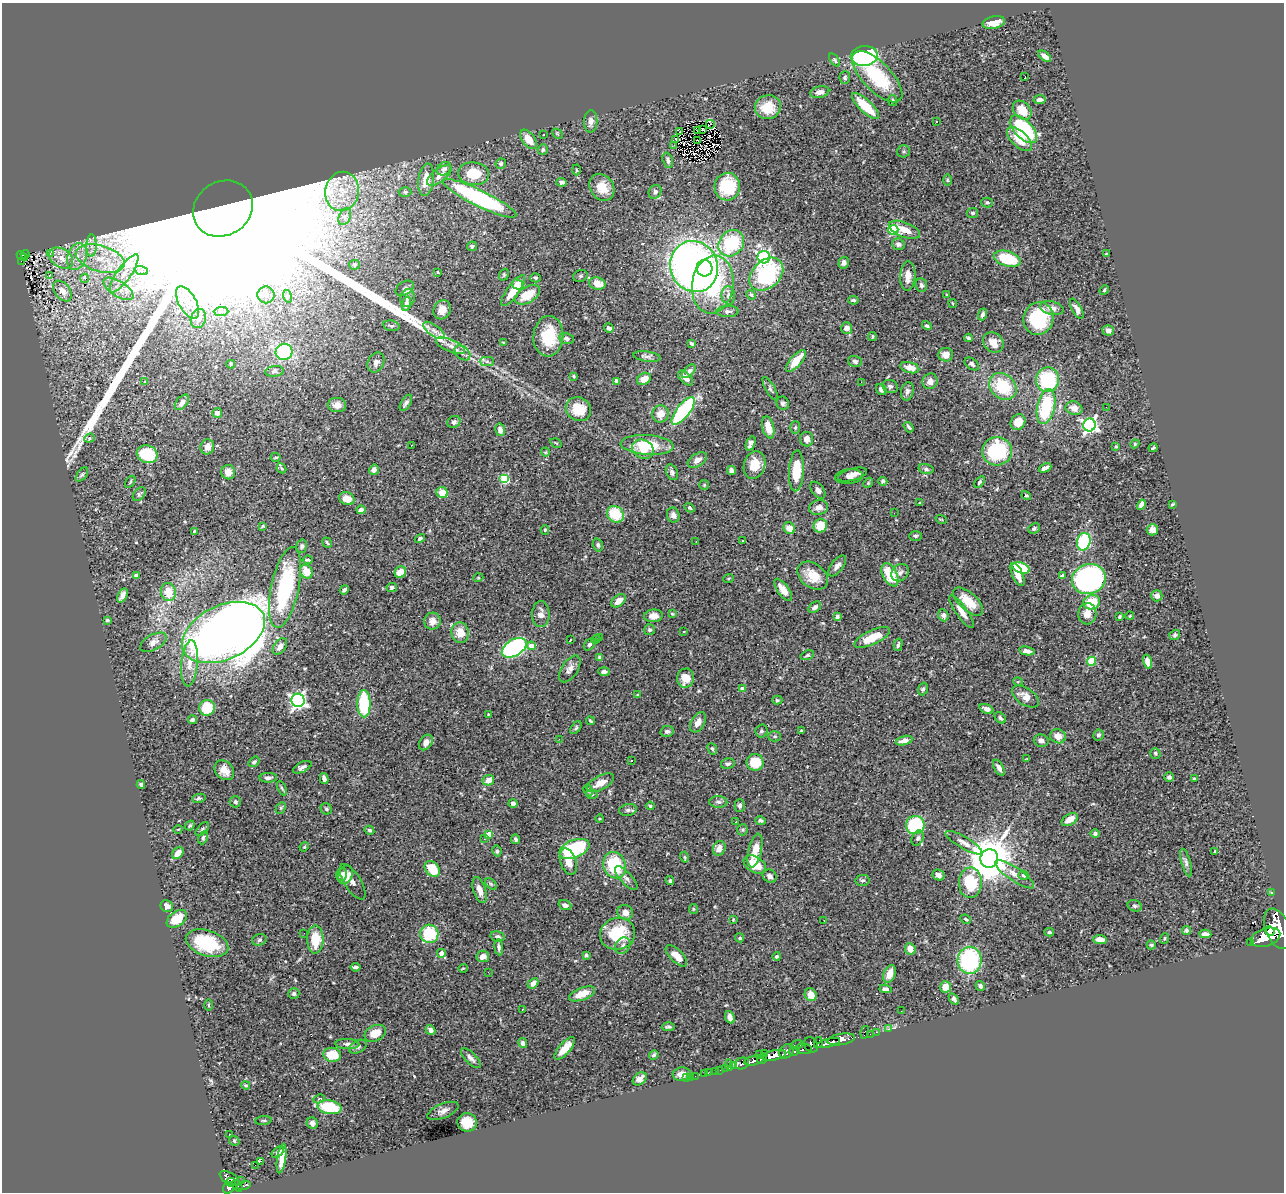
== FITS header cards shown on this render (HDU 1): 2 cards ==
NAXIS1  =                 1282
NAXIS2  =                 1190

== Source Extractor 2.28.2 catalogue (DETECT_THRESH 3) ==
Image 1282 x 1190 px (HDU 1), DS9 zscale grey, 1 PNG px = 1 image px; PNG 1286 x 1194 px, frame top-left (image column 1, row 1190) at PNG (2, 3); each listed source drawn as its Kron ellipse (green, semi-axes under 4 px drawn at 4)
Background 0.765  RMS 0.028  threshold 0.0841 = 3 sigma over >= 5 px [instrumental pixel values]
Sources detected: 510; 2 with non-positive FLUX_AUTO (blend fragments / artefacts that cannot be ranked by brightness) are neither listed nor drawn; of the other 508, the 500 brightest by FLUX_AUTO listed and drawn (8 fainter detections omitted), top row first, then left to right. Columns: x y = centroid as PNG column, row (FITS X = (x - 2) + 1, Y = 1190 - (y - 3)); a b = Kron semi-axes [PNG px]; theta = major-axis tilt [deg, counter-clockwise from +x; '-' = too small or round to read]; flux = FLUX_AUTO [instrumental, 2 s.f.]
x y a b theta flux
994 22 11 6 12 22
864 56 13 10 8 260
1045 56 7 4 -37 9.1
835 60 7 3 -54 2.7
1025 76 3 2 - 22
845 77 6 5 - 4
877 77 33 14 -46 120
820 92 10 6 12 9.7
893 100 5 4 - 3.1
1039 100 6 4 8 6.9
865 106 18 6 -43 64
768 107 13 12 - 44
1022 110 11 8 -46 39
591 121 11 6 88 8.4
937 121 3 2 - 3.3
710 124 4 2 - 5.2
702 129 2 2 - 2.4
1024 129 17 9 -47 180
697 131 3 2 - 2
679 132 3 2 - 1.4
557 134 6 3 -46 1.9
543 135 3 2 - 4.3
529 139 11 6 -53 22
675 139 2 2 - 2.5
1019 139 15 8 -43 35
697 140 3 2 - 2.4
674 145 2 2 - 4.4
543 150 5 5 - 3.8
903 151 6 6 - 3.1
668 160 8 5 -73 5.6
501 164 5 5 - 4
444 169 7 6 - 5.9
576 170 5 3 - 2.5
474 174 15 11 -6 57
439 175 14 6 38 12
426 180 16 7 83 28
947 180 6 4 -89 2.2
562 182 5 4 - 6
602 187 14 11 -55 30
727 187 14 13 - 79
342 191 20 17 79 51
405 192 6 5 - 3.5
655 192 7 6 - 6
479 198 41 8 -26 320
987 202 6 5 - 3.1
223 209 31 27 32 450000
972 213 5 5 - 3.1
345 217 9 5 66 7.4
893 230 5 5 - 120
904 230 16 7 -21 26
731 243 14 12 48 110
898 244 6 5 - 5.8
91 246 11 5 90 11
472 246 5 4 - 2.7
25 254 4 3 - 21
50 254 3 2 - 2.2
1106 254 3 2 - 1.4
21 256 4 3 - 59
77 256 14 9 71 23
24 257 3 2 - 18
764 257 6 6 - 230
61 258 13 9 -34 21
100 259 25 13 -16 62
1007 259 14 7 -15 85
21 261 2 2 - 8.2
844 263 6 5 - 6.5
354 265 5 5 - 2.7
694 266 26 23 -68 1100
704 268 8 8 - 98
141 270 7 4 -20 4.5
438 272 3 2 - 1.8
124 273 23 7 55 26
766 274 19 13 43 180
49 275 3 3 - 11
504 275 6 4 71 2.3
580 276 7 5 16 3.6
908 276 15 7 87 17
84 278 4 2 - 2.4
535 278 5 4 - 2.7
517 284 6 4 -31 7.9
597 284 8 6 -13 24
713 285 29 20 82 230
921 285 7 5 -82 4.9
405 288 10 6 32 4.9
119 289 17 7 -33 20
1104 290 5 4 - 2.2
62 291 11 7 -53 17
513 291 18 6 54 46
266 295 8 8 - 11
527 295 14 7 30 41
728 295 9 6 -85 7.3
751 295 5 4 - 2.3
947 295 4 3 - 1.9
287 296 6 4 -72 3.7
407 298 9 7 75 8.2
853 300 5 3 - 3.1
187 302 18 8 -60 24
953 303 4 2 - 1.7
406 304 7 4 74 8.3
1052 308 12 6 -13 9.5
1077 309 11 5 -62 8.6
442 310 10 8 64 17
221 311 7 4 1 4.4
728 311 11 5 1 5.6
982 314 6 4 71 6.3
198 319 10 7 72 10
1038 319 16 15 - 100
391 326 8 5 -10 3.6
927 326 5 4 - 3.2
609 328 5 4 - 5.9
847 328 5 5 - 10
434 330 13 5 -36 8.5
1108 330 6 5 - 7
548 336 20 15 86 67
872 336 4 2 - 1.8
968 338 4 4 - 3.4
567 339 7 5 -12 6.2
504 342 3 2 - 1.6
993 342 11 9 -43 22
692 343 4 3 - 3.6
450 346 15 6 -23 13
284 352 8 8 - 150
462 353 9 6 -41 6.7
946 355 7 6 - 12
647 356 14 5 -8 6.5
796 361 13 5 49 34
855 361 7 5 -16 4.3
487 362 7 4 -1 4.2
376 363 10 8 63 8.7
231 364 4 4 - 2.4
972 364 8 5 -37 5
910 368 10 5 -14 16
275 371 9 5 6 4.4
689 371 8 4 44 6.9
574 376 4 3 - 2.1
685 378 9 5 -44 12
644 379 7 5 29 17
1047 380 12 11 - 150
617 381 4 4 - 7.1
930 381 8 7 - 11
144 382 4 2 - 1.4
861 382 3 2 - 2.8
890 386 8 6 -23 5.3
1003 386 15 12 -44 78
770 389 13 4 -60 4.5
881 389 6 5 - 7.3
907 391 9 6 79 6.3
182 402 9 5 50 9.6
406 403 9 4 59 6.4
783 403 6 6 - 4.6
337 405 9 7 -2 12
1046 407 18 9 78 120
1106 407 3 2 - 1.8
1074 408 9 6 -21 15
578 409 13 11 -30 40
683 411 17 6 52 210
217 413 5 4 - 9.8
661 414 8 8 - 20
454 422 7 5 33 4.4
1018 422 8 7 - 22
1089 425 6 6 - 540
768 427 11 6 -76 26
909 427 6 3 -53 3.4
795 428 6 5 - 2.9
500 430 6 5 - 8.8
89 438 5 4 - 2.6
806 439 7 6 - 10
556 443 6 2 -31 1.6
751 443 7 4 68 9.1
1135 444 4 4 - 2
412 445 2 2 - 1.8
647 445 26 10 -4 62
1116 446 4 3 - 1.7
207 447 7 6 - 15
1153 448 5 3 - 2.4
643 449 11 9 -30 21
997 451 15 14 - 150
545 452 4 4 - 2.1
147 454 10 8 -21 65
275 457 5 3 - 2.2
697 460 11 6 33 10
755 465 14 10 72 35
281 468 5 4 - 2.7
1045 468 6 3 24 7.5
926 469 7 5 -15 4.5
374 470 5 4 - 7.4
731 470 5 4 - 6.3
796 471 20 7 87 55
228 472 7 7 - 15
672 472 8 5 -65 6
82 475 8 4 52 3.3
853 475 15 6 15 13
849 477 14 7 4 9.1
504 479 5 4 - 110
883 481 4 4 - 4.1
130 482 7 3 55 2.4
979 482 6 4 53 3
868 483 5 4 - 2.4
704 485 5 5 - 2.2
818 490 9 6 -51 8.2
442 493 6 5 - 22
139 494 8 5 49 3.5
1026 495 5 4 - 2.4
347 499 8 6 -24 21
920 503 3 3 - 2.2
1172 504 3 2 - 2
1141 505 5 4 - 9.9
690 508 5 4 - 4.4
819 508 9 7 15 11
361 510 4 4 - 7.7
894 513 2 2 - 2.8
615 514 9 7 -43 52
673 515 7 6 - 7.3
941 519 6 3 -19 1.6
263 526 4 4 - 1.7
820 526 7 6 - 34
789 528 6 5 - 18
1034 528 6 5 - 3.9
545 530 5 4 - 2.7
1152 530 6 5 - 8.5
194 531 3 3 - 1.9
915 536 6 4 0 3.4
420 538 5 3 - 3.5
696 541 3 2 - 1.8
743 541 3 2 - 3.6
1084 542 9 6 76 170
327 543 5 3 - 2.8
598 545 6 5 - 4.3
302 546 7 5 74 4.4
308 560 5 3 - 3
837 566 12 6 52 9.5
1021 568 9 5 -20 80
306 571 7 6 - 26
400 572 6 5 - 22
900 573 9 8 - 7.9
1017 574 12 5 -66 18
890 575 12 7 -62 54
137 576 4 4 - 18
813 576 17 12 -38 33
1062 576 4 3 - 8.4
478 578 5 3 - 1.6
729 578 5 2 - 1.7
1089 579 17 15 20 430
285 587 41 14 78 190
392 587 5 4 - 5.8
344 590 5 3 - 4.4
783 590 13 5 -53 18
168 592 9 7 -75 32
122 596 7 4 60 8.9
1157 596 5 5 - 7.7
618 601 8 5 39 16
968 601 18 8 -42 39
1092 602 8 7 - 65
815 607 7 5 41 6
962 612 19 5 -54 16
541 614 13 8 89 13
672 614 3 3 - 2.2
1087 614 11 9 86 19
943 615 6 5 - 6.1
653 616 9 6 6 13
1130 616 4 3 - 1.3
837 617 4 4 - 3.5
1119 617 3 3 - 3.1
107 620 3 3 - 2.7
432 621 8 8 - 12
650 630 5 5 - 4.5
684 632 3 3 - 5.7
223 633 44 27 25 2700
460 633 10 9 - 27
1175 635 6 5 - 3.3
599 637 4 2 - 1.5
872 638 19 7 25 42
596 639 5 3 - 1.9
570 640 3 2 - 1.4
153 642 14 7 29 11
590 644 7 4 49 4.1
898 645 6 3 77 3.3
280 646 9 6 52 10
531 646 4 4 - 16
514 648 13 8 31 300
1027 651 8 4 -10 9.2
807 655 7 4 23 3
600 657 4 4 - 4.4
1091 661 4 4 - 89
1147 662 7 4 -74 14
190 663 23 8 85 23
570 669 15 8 56 12
604 671 6 4 -3 6.7
686 678 9 8 - 24
1018 682 5 3 - 1.6
742 689 4 4 - 8.5
923 689 6 4 69 3.5
638 695 3 3 - 2.5
1025 697 15 8 -34 18
298 700 6 6 - 590
777 700 5 4 - 2.9
364 704 13 6 -90 120
207 708 8 8 - 58
986 709 7 4 -19 7.8
488 714 4 3 - 1.6
1000 718 6 4 -48 3.8
193 720 4 3 - 4.2
590 721 4 2 - 2.3
698 722 11 6 59 13
576 728 7 4 52 3.3
801 730 3 3 - 2.6
667 731 7 5 12 6
761 731 6 6 - 4.4
1098 735 5 5 - 4.2
775 736 6 5 - 3.1
1058 736 8 7 - 16
559 739 3 2 - 3.7
904 741 8 4 13 11
1041 741 7 6 - 9.2
426 742 8 6 56 12
712 749 6 4 -66 2.6
1155 753 5 5 - 3.9
1027 759 3 2 - 1.8
632 761 2 2 - 1.4
254 762 6 4 37 3.4
755 762 8 8 - 46
728 764 7 5 12 4.3
302 767 10 5 27 6.5
999 768 9 4 -60 8.2
224 770 11 8 -50 20
1169 777 4 4 - 5.3
268 778 9 5 3 5.4
324 779 5 4 - 7
1194 779 4 3 - 2.4
488 780 6 5 - 15
600 783 15 7 28 22
141 785 4 4 - 3
282 788 7 4 -65 3.2
588 790 6 4 -62 3
592 794 6 4 -16 2.8
199 798 7 4 9 3.5
235 802 5 5 - 3.6
718 802 9 6 -1 5.1
513 803 5 3 - 6.4
650 806 4 4 - 2.9
740 806 6 5 - 5
281 808 6 4 61 2.7
326 809 6 5 - 3.3
628 810 9 6 10 5.3
600 819 4 3 - 1.6
1070 820 9 5 32 20
760 821 5 4 - 3.7
736 822 2 2 - 2.9
915 825 9 9 - 140
190 826 5 3 - 2.7
178 829 4 3 - 1.5
202 829 8 4 46 2.8
369 830 5 4 - 2.8
742 830 5 5 - 3
1095 833 4 4 - 3.6
489 834 4 4 - 25
203 838 7 4 67 3.4
918 838 8 5 61 4.8
484 839 3 3 - 2.3
516 839 5 4 - 4.2
964 843 21 6 -30 13
304 847 5 4 - 2.1
719 848 7 6 - 15
574 849 16 8 22 160
755 850 17 6 77 32
497 851 5 4 - 3.9
1215 851 4 2 - 1.3
178 853 7 5 51 16
684 857 5 4 - 2.4
989 859 9 9 - 7900
568 862 14 8 -71 17
1186 862 14 4 -74 7.2
615 865 13 11 -68 100
755 865 12 7 -32 43
432 869 9 6 -47 43
342 874 6 5 - 6.7
1015 874 23 7 -34 17
345 875 10 7 71 9.9
939 875 6 5 - 8.5
1023 875 5 4 - 5.6
770 876 7 6 - 7.8
626 878 15 5 -47 8.7
863 880 7 5 9 4.4
670 881 4 3 - 2.9
353 882 20 8 -57 13
970 883 15 11 88 96
491 884 7 4 -45 3.4
480 890 13 6 -73 14
1272 892 3 2 - 15
565 905 6 5 - 7
167 906 6 5 - 11
1135 906 7 5 -17 3.8
693 909 5 4 - 2.6
625 912 8 7 - 12
177 919 11 7 36 39
966 919 6 3 -26 2.8
733 920 4 3 - 1.9
824 921 3 2 - 1.6
1278 929 21 12 -67 5900
1186 930 5 4 - 3.7
1270 931 5 3 - 810
1049 932 5 3 - 3
304 933 2 2 - 1.3
429 934 9 9 - 94
618 934 18 16 16 84
1205 934 6 4 -3 9.7
498 936 7 5 -13 5.5
1265 937 15 9 18 4600
740 938 4 4 - 4.1
315 939 14 8 89 44
1164 939 5 2 - 1.8
259 940 7 5 17 3.7
1100 940 7 4 -6 11
207 943 22 12 -18 110
1251 943 3 2 - 92
1151 945 4 4 - 2.6
623 946 9 7 55 6.8
499 947 8 4 -83 4.7
910 949 6 5 - 17
441 953 4 4 - 12
586 955 4 4 - 3.5
483 956 6 5 - 13
676 956 13 6 -45 20
777 956 4 4 - 3.1
970 960 13 12 - 190
356 967 5 3 - 5.4
463 968 4 3 - 1.6
488 972 3 2 - 3.1
890 974 9 6 69 21
533 983 6 4 44 12
980 986 5 4 - 4.7
946 987 6 5 - 25
885 989 6 3 -9 5.5
294 994 5 5 - 4.2
582 994 14 6 20 30
811 995 6 5 - 17
954 999 6 4 -57 5.4
209 1005 6 4 -89 2.1
523 1009 2 2 - 1.7
901 1011 2 2 - 1.7
730 1017 6 4 -67 12
668 1027 6 4 3 3.5
888 1029 3 2 - 11
430 1030 5 4 - 8.1
865 1032 6 3 76 71
877 1032 3 2 - 21
375 1033 11 7 26 29
870 1034 2 2 - 11
841 1039 14 5 10 1600
523 1043 5 4 - 6.5
818 1043 5 3 - 230
828 1043 12 4 15 1300
347 1044 12 5 -2 7.7
797 1044 6 3 17 190
811 1045 8 6 -57 660
358 1047 9 6 29 4.9
565 1048 14 5 49 28
804 1049 8 5 -6 490
786 1051 8 6 43 1300
794 1051 5 3 - 390
765 1053 3 3 - 140
759 1054 2 2 - 10
332 1055 9 7 -8 48
654 1055 5 4 - 3.9
774 1055 12 5 13 2600
471 1058 13 5 -45 7.6
762 1059 5 3 - 400
754 1060 10 4 13 1200
742 1063 7 5 23 340
729 1065 6 2 -83 12
734 1066 4 3 - 100
726 1068 4 2 - 27
720 1070 2 2 - 7.4
715 1071 3 2 - 15
708 1073 3 2 - 4.7
682 1074 9 6 5 14
704 1074 2 2 - 5.6
695 1076 2 2 - 3.2
691 1077 2 2 - 8.6
687 1078 2 2 - 9.9
640 1079 8 5 37 12
246 1085 4 3 - 2.4
319 1099 6 4 28 2.8
330 1107 12 7 -9 95
443 1111 16 7 23 11
263 1121 8 3 4 2.4
467 1122 10 9 - 37
312 1123 6 5 - 7.8
229 1134 2 2 - 1.7
234 1141 5 4 - 2.2
278 1152 7 4 43 6.7
282 1158 15 4 81 15
260 1161 3 3 - 25
255 1165 2 2 - 2000
230 1179 11 5 -31 420
241 1181 2 2 - 5.4
231 1182 5 3 - 180
244 1185 7 3 11 180
237 1186 6 4 -53 210
228 1188 6 5 - 450
At the frame edge (FLAGS 8, measured only in part): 1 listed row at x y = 1278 929
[8 fainter detections neither listed nor drawn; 2 non-positive-flux detections neither listed nor drawn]